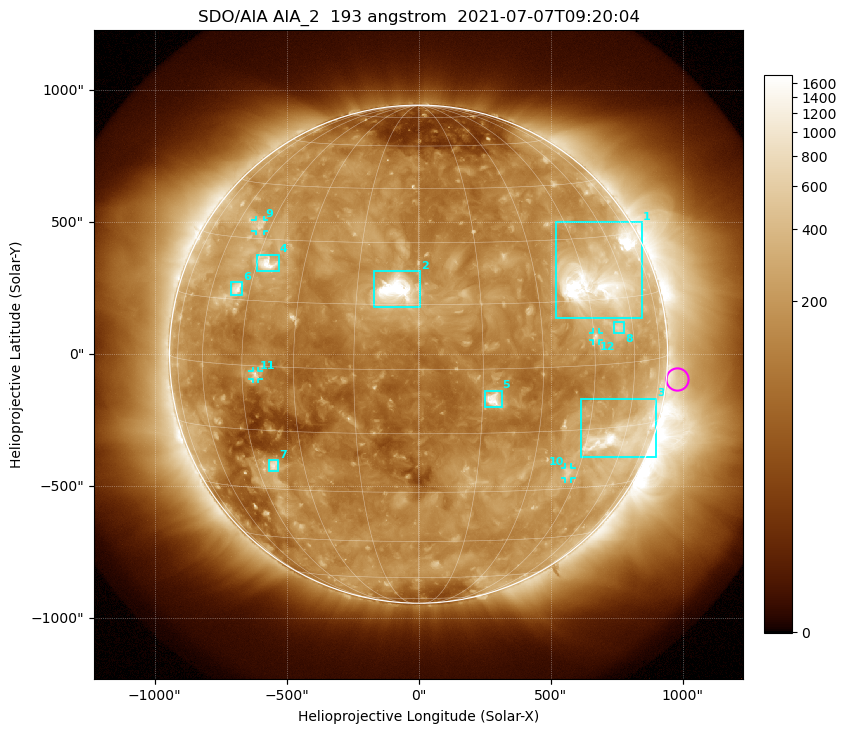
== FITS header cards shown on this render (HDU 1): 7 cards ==
TELESCOP= 'SDO/AIA '           / For AIA: SDO/AIA
INSTRUME= 'AIA_2   '           / For AIA: AIA_ATA1, AIA_ATA2, AIA_ATA3 or AIA_AT
WAVELNTH=                  193 / [angstrom] Wavelength
WAVEUNIT= 'angstrom'           / Wavelength unit: angstrom
DATE-OBS= '2021-07-07T09:20:04.847' / [ISO] Date when observation started; ISO 8
CTYPE1  = 'HPLN-TAN'           / CTYPE1: HPLN
CTYPE2  = 'HPLT-TAN'           / CTYPE2: HPLT

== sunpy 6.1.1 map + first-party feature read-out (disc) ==
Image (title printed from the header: SDO/AIA AIA_2  193 angstrom  2021-07-07T09:20:04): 1024 x 1024 px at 2.4 arcsec/px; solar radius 944 arcsec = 393 px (full disc in frame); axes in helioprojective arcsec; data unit not stated in the header (colour bar unlabelled)
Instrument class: DISC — disc imager (sunpy class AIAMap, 193 A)
Bright regions (active regions / flare kernels): reference = the median radial profile (limb darkening/brightening removed); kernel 9 px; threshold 5 sigma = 318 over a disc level ~157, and >= 1.15x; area >= 12 px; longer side >= 9 px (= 22 arcsec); searched inside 0.97 R_sun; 12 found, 12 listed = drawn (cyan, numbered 1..; 4 of them under ~33 arcsec drawn as corner ticks so the feature stays visible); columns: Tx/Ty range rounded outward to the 5 arcsec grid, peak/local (2 s.f.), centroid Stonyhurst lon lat
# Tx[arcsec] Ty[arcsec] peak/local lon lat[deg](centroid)
1 520..850 135..500 17 +51 +20
2 -170..10 180..315 26 -5 +18
3 615..900 -390..-165 11 +59 -17
4 -615..-530 315..380 9.4 -42 +24
5 250..315 -205..-140 11 +18 -7
6 -710..-665 220..275 6.8 -50 +18
7 -570..-530 -445..-400 5.6 -39 -24
8 740..780 80..120 3.8 +54 +8
9 -620..-585 465..510 3.9 -50 +33
10 555..580 -470..-430 3.6 +41 -26
11 -630..-605 -95..-65 4.3 -41 -2
12 660..685 50..85 4.1 +46 +7
Off-limb structures (1.02-1.3 R_sun): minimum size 162 px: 3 found; the strongest spans PA ~220..315 deg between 1.02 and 1.3 R_sun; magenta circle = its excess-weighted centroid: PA ~265 deg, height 1.04 R_sun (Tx ~980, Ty ~-95 arcsec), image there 1.5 x the reference